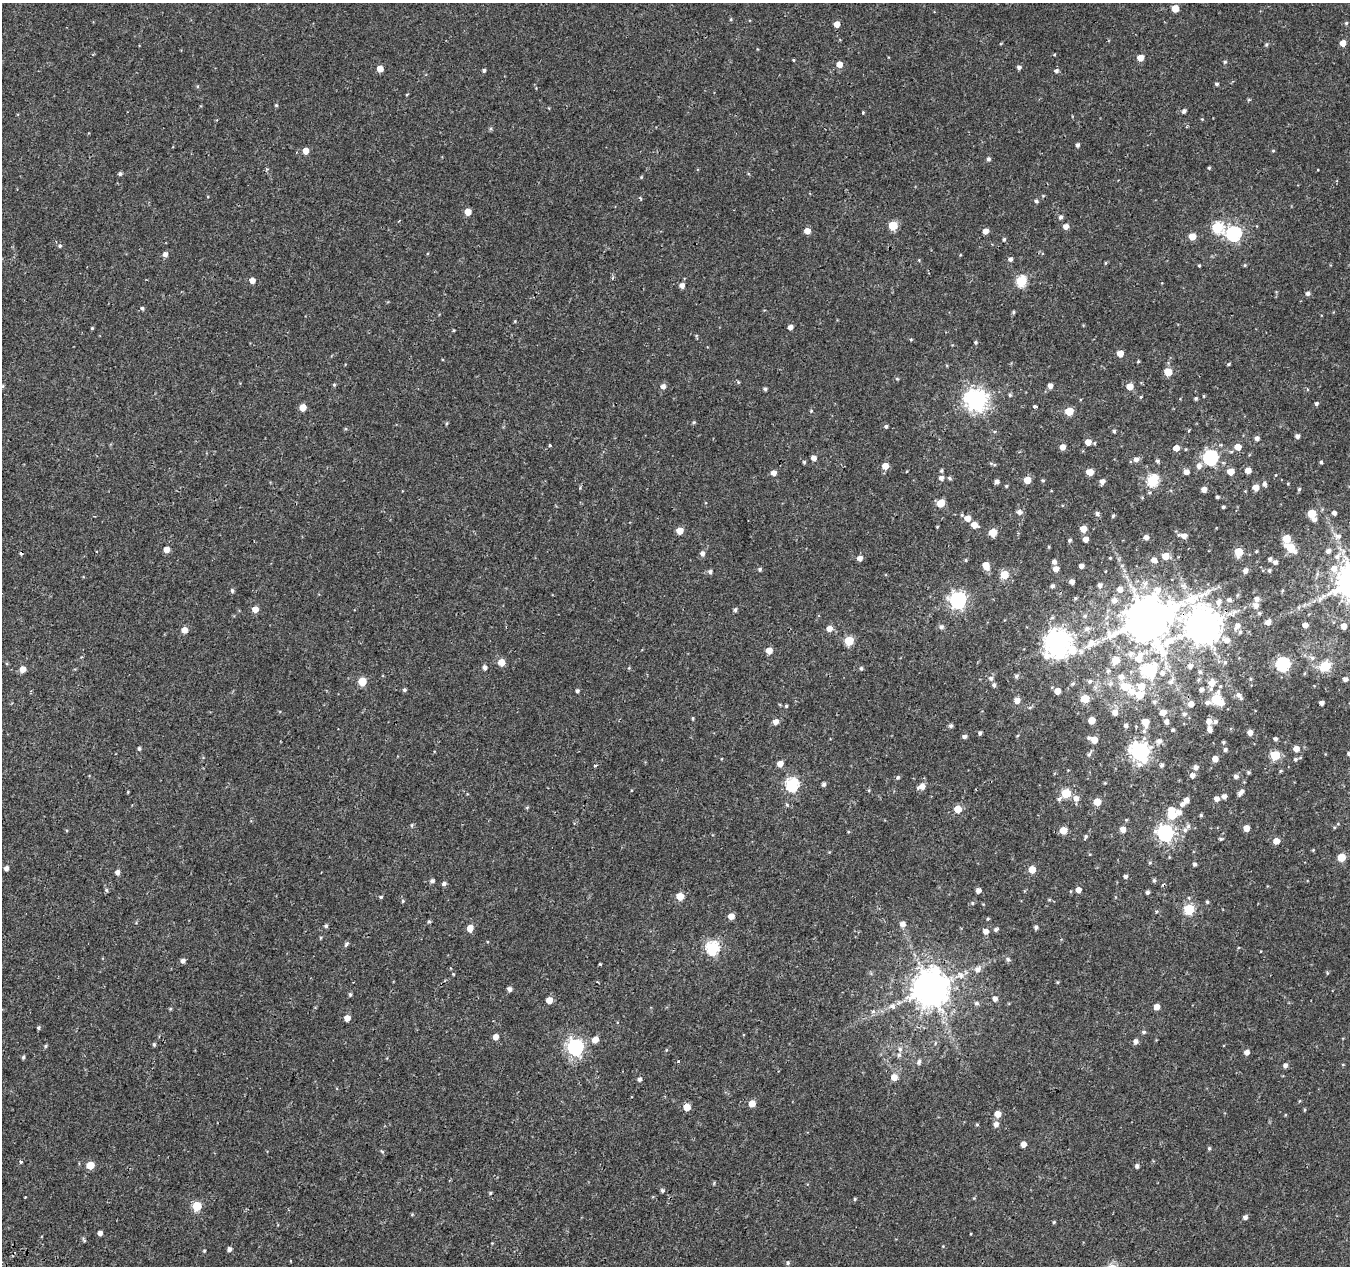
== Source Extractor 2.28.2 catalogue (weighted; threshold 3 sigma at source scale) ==
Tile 7 of 4 x 4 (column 3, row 2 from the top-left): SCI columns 2705-4052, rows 2809-4072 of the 5417 x 5589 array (HDU 1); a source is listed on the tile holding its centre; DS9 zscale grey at full resolution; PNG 1352 x 1268 px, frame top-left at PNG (2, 3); no overlay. Shown black and unused: <1% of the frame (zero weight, under 2 of 3 exposures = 2% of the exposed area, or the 3 px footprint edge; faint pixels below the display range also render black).
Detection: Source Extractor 2.28.2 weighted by HDU 2 'WHT'; one run over the whole footprint, this tile lists its part. Background 9.53e-04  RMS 0.0026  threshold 0.0118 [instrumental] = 3 sigma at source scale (4.5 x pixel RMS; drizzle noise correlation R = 1.50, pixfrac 1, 0.0396/0.0396 arcsec/px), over >= 5 px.
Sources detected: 411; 2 inside a brighter object's white glare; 2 cosmic-ray / hot-pixel residue — not listed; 3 inside a brighter listed object's ellipse — not listed separately; the other 404 listed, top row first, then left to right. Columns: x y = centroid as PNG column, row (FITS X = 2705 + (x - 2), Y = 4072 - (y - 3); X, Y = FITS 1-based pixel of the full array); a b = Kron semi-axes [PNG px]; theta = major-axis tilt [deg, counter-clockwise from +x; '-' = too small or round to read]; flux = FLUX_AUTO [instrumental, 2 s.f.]
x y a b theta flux
1175 8 5 5 - 4
731 19 4 3 - 0.27
1346 23 5 4 - 0.36
837 24 5 5 - 2.2
1343 43 5 5 - 2.5
1266 44 5 4 - 0.4
1140 58 6 5 - 2.2
793 60 4 3 - 0.22
1225 62 5 4 - 0.32
839 64 5 5 - 2.4
1019 67 4 4 - 0.76
380 69 5 5 - 2.5
484 70 4 4 - 0.51
1056 71 5 4 - 0.65
1217 84 4 4 - 0.44
407 94 4 3 - 0.22
276 105 5 4 - 0.3
1184 111 5 5 - 0.65
863 112 3 3 - 0.37
1202 119 4 4 - 0.21
1077 145 4 4 - 0.62
305 151 5 4 - 2.7
1273 151 5 3 - 0.23
988 159 5 5 - 0.58
1209 168 4 4 - 0.3
120 174 5 4 - 0.53
641 177 5 4 - 0.24
1036 201 5 4 - 0.54
468 212 5 5 - 2.7
1061 217 5 5 - 0.64
893 226 5 5 - 9.3
1066 227 5 5 - 1.7
1217 227 6 6 - 18
807 231 5 5 - 2.4
986 231 5 4 - 1.5
1234 234 6 6 - 53
1192 236 5 5 - 3.3
1004 239 5 4 - 0.39
60 246 5 4 - 0.43
165 254 5 5 - 1.2
1010 259 5 4 - 0.8
1105 263 5 3 - 0.23
1199 265 5 3 - 0.24
1245 265 5 3 - 0.25
612 278 5 4 - 0.35
252 280 5 5 - 1.9
1021 281 6 5 - 18
682 285 5 5 - 1.4
1308 294 5 5 - 0.75
142 308 5 4 - 0.43
1013 312 5 4 - 0.37
515 321 4 3 - 0.24
790 327 4 4 - 1.3
92 328 4 3 - 0.28
911 339 5 3 - 0.24
976 342 4 4 - 0.39
1120 353 5 5 - 3.1
1138 361 4 3 - 0.28
1228 364 4 3 - 0.29
1168 372 5 5 - 5.6
897 379 5 4 - 0.3
738 382 5 3 - 0.26
334 385 4 4 - 0.27
3 386 4 4 - 0.3
663 386 6 6 - 0.99
1050 386 5 5 - 1.2
1130 386 5 5 - 3.1
765 389 4 4 - 0.46
1010 395 5 4 - 0.4
1204 396 5 3 - 0.21
1141 397 4 4 - 0.25
1196 398 4 4 - 0.42
976 400 8 8 - 180
1316 404 4 4 - 0.48
1035 406 4 3 - 0.52
303 408 5 5 - 4.2
1069 411 5 5 - 6.7
694 422 5 4 - 0.31
447 423 5 3 - 0.27
886 426 4 4 - 0.48
1114 431 4 4 - 0.4
1297 436 4 4 - 0.82
1257 438 5 5 - 0.86
1088 442 5 5 - 2.5
550 445 3 3 - 0.9
1063 447 5 5 - 1.8
1238 447 5 5 - 3.2
1176 448 5 4 - 2.4
1210 457 6 6 - 52
813 458 5 4 - 1.5
1136 459 6 5 - 1.2
1157 461 5 5 - 0.49
804 462 4 4 - 0.33
1321 462 4 4 - 0.38
991 463 6 4 -20 0.33
885 466 5 5 - 2.8
1199 466 7 6 - 1.3
1248 470 5 4 - 2.1
941 471 5 4 - 0.38
1090 472 5 5 - 2.9
1186 472 5 5 - 1.3
1231 472 5 5 - 3.4
773 473 5 4 - 1.7
941 478 5 5 - 1.1
949 478 5 4 - 0.41
1027 480 5 5 - 3.9
1043 480 4 4 - 0.35
1153 480 6 6 - 24
1102 481 5 5 - 1.2
997 482 4 4 - 0.98
1264 484 6 5 - 0.82
1006 486 4 4 - 0.28
1256 487 5 5 - 2.8
1204 489 4 4 - 1.6
1299 489 4 4 - 0.35
1217 497 4 3 - 0.45
941 503 5 5 - 5.7
1223 507 3 3 - 0.4
1019 512 6 6 - 1
1097 513 5 5 - 0.69
1312 513 5 5 - 6.4
1334 513 4 4 - 0.84
1113 516 4 4 - 0.37
967 518 6 5 - 2.3
1314 520 5 4 - 0.82
974 525 6 5 - 2.4
1083 529 5 5 - 3.1
680 531 5 5 - 3.4
993 532 5 5 - 5.5
1183 536 8 5 -10 2
1338 536 10 7 -15 1.4
1146 537 4 4 - 1.2
1286 538 5 5 - 6
1085 539 4 4 - 1.7
1070 540 4 4 - 0.49
1049 547 5 3 - 0.26
1290 547 7 5 -36 7.7
166 550 4 4 - 2.6
1256 551 3 3 - 0.22
1328 551 6 5 - 0.84
1239 552 5 5 - 8.2
702 554 6 5 - 0.98
1165 556 6 5 - 3
1337 556 9 7 33 1.3
860 558 5 4 - 1.4
1110 558 3 3 - 0.27
1270 559 4 3 - 0.48
965 560 4 4 - 0.31
1154 560 5 5 - 1.5
1054 561 5 4 - 1
1275 562 4 4 - 0.78
986 566 7 5 -70 3.3
1081 566 4 4 - 1.1
1334 568 8 7 - 2.1
760 569 5 4 - 0.43
1056 569 5 5 - 1.8
1269 570 3 3 - 0.35
710 571 5 5 - 0.66
1245 571 4 4 - 1.2
1004 575 5 5 - 7.7
1072 582 4 4 - 1.1
1145 584 10 7 86 1.4
1100 585 5 5 - 0.89
1052 586 5 4 - 0.65
1120 589 6 6 - 1.7
232 590 6 4 -74 0.45
1282 591 5 3 - 0.23
1075 598 5 4 - 0.37
1257 599 5 5 - 0.95
958 600 7 7 - 77
1114 600 8 7 - 1.3
1229 600 6 5 - 0.65
1219 602 9 6 63 1.3
1256 605 6 6 - 1.3
255 609 5 5 - 2.8
735 609 5 4 - 0.53
1259 613 5 4 - 0.33
1085 616 6 5 - 0.52
1146 620 16 13 23 1300
1268 622 6 5 - 1.3
1305 625 4 4 - 1.5
1202 626 11 10 - 680
1237 626 9 6 55 1.3
1344 626 6 5 - 2
941 627 6 5 - 0.76
829 629 5 5 - 2.1
1087 629 8 6 32 1
184 630 5 5 - 2.1
1240 632 5 5 - 0.44
1227 640 8 6 -11 1.8
849 641 6 5 - 9.4
1058 643 9 9 - 270
1091 643 18 11 32 3.9
769 651 5 5 - 2.9
1139 658 13 9 69 3.9
1312 658 7 6 - 0.73
1116 660 6 6 - 5.4
501 662 6 5 - 2.9
1225 662 6 5 - 0.47
1283 664 6 6 - 40
1190 666 6 6 - 0.94
1325 666 6 5 - 13
485 667 5 5 - 0.99
629 668 4 4 - 0.26
861 668 5 4 - 0.42
23 669 5 5 - 2.6
1146 670 8 6 -62 20
1108 671 7 5 89 0.67
1200 672 5 5 - 0.52
1162 673 7 7 - 1.2
1305 673 5 3 - 0.26
1016 676 6 5 - 0.54
1121 677 8 8 - 1.7
991 678 6 6 - 0.76
1250 679 5 3 - 0.29
1345 679 4 4 - 1
362 681 5 5 - 8.5
1090 681 6 6 - 0.66
1171 681 9 6 50 1
1212 683 8 6 78 2.8
1073 684 6 4 34 0.42
1110 684 7 6 - 0.73
994 685 5 4 - 0.59
1141 686 6 6 - 4.2
1220 686 4 4 - 0.28
1125 687 8 6 2 5.6
404 690 5 5 - 0.42
1201 690 5 4 - 0.96
577 691 4 4 - 0.49
1057 691 5 4 - 2.2
1132 691 8 8 - 2.3
1139 695 5 5 - 6.3
1239 695 10 5 -53 1.2
1085 699 5 5 - 7.9
1216 699 6 5 - 16
1017 700 5 5 - 1.7
1154 702 6 5 - 0.56
1208 703 7 5 8 0.96
1221 703 6 5 - 1.7
1322 703 4 4 - 1
1191 704 5 5 - 2.2
786 706 3 3 - 0.32
1163 712 6 5 - 2.1
1115 713 6 6 - 1.8
1184 714 6 4 16 0.54
693 718 4 3 - 0.28
1092 720 5 5 - 3.7
1166 721 5 4 - 1.1
1209 721 5 5 - 1.8
776 722 5 5 - 1.7
1145 722 6 5 - 4.8
1215 722 6 5 - 0.71
1126 725 5 5 - 0.72
951 726 5 5 - 0.56
1210 729 7 4 -73 1.1
1173 730 4 3 - 0.38
1144 731 5 5 - 0.47
980 733 4 4 - 0.5
1250 733 5 5 - 1.4
965 736 5 4 - 0.76
1276 739 4 4 - 0.56
1094 740 5 5 - 3.7
1159 741 7 6 - 0.99
1223 742 4 4 - 0.33
139 748 5 4 - 0.45
1296 749 5 5 - 2
1225 750 5 4 - 0.54
1140 752 7 7 - 120
1089 754 6 5 - 0.47
1349 754 5 5 - 0.7
1275 755 5 5 - 12
1215 759 5 5 - 2.1
1295 759 6 6 - 0.54
780 764 5 4 - 2.3
1139 764 8 7 - 1.1
1161 765 5 4 - 0.59
595 766 4 3 - 0.33
1196 767 6 5 - 1.1
1248 772 4 4 - 0.38
1192 775 5 5 - 1.4
1236 776 5 5 - 0.88
898 777 5 5 - 0.38
1105 783 4 4 - 0.2
792 784 6 6 - 37
824 784 4 4 - 0.66
922 786 7 5 22 2.1
869 790 5 3 - 0.25
128 792 4 3 - 0.21
1241 792 8 4 45 1.1
1066 793 5 5 - 13
1224 796 5 5 - 1.2
1076 798 7 6 - 1.4
1059 799 8 5 44 0.61
1217 799 5 5 - 1.4
1186 800 5 4 - 1.7
1097 802 5 5 - 4.2
1182 804 6 5 - 0.94
527 807 6 3 19 0.25
958 809 5 5 - 5.5
1179 812 8 6 -29 1.4
1172 815 5 5 - 7
1201 815 4 4 - 0.38
412 825 5 3 - 0.3
1247 828 5 5 - 2.2
1123 829 5 5 - 1.7
1063 830 5 5 - 4.2
1185 830 6 5 - 0.72
1165 833 7 7 - 79
1086 836 5 4 - 0.47
1221 839 5 4 - 0.4
1276 841 5 5 - 2.4
1313 850 4 4 - 0.23
1341 857 5 5 - 6.3
1150 863 5 4 - 0.3
1195 864 4 4 - 0.58
6 868 4 4 - 0.88
1032 869 5 5 - 4.4
117 872 5 4 - 1.1
1126 876 4 4 - 0.72
1154 880 5 4 - 0.46
432 881 5 4 - 0.67
444 883 5 5 - 0.67
106 890 5 4 - 0.39
978 890 4 4 - 1.4
1078 890 5 5 - 1.7
1148 892 4 4 - 0.56
680 896 5 5 - 4.4
381 897 5 3 - 0.32
403 901 4 4 - 0.32
1207 902 5 4 - 0.36
972 903 5 4 - 0.31
1189 909 5 5 - 18
731 916 5 5 - 2.2
988 919 4 4 - 0.28
429 921 5 4 - 0.38
903 924 6 5 - 1.3
326 926 5 4 - 0.49
1036 927 5 4 - 0.64
470 928 6 5 - 2.6
996 929 5 4 - 0.61
986 931 5 5 - 1.6
320 938 5 3 - 0.25
346 944 7 5 61 0.52
712 948 6 6 - 35
1008 959 6 5 - 0.66
183 961 5 4 - 1
600 964 3 3 - 0.27
978 969 8 7 - 1.3
1327 973 5 3 - 0.25
453 974 4 3 - 0.2
961 975 10 7 -51 1.2
1057 982 5 3 - 0.22
930 988 10 10 - 750
509 989 5 4 - 0.96
350 994 5 4 - 0.38
995 999 5 5 - 1.1
549 1000 5 5 - 2.9
976 1003 6 5 - 0.56
893 1006 9 6 -41 0.88
1156 1007 5 5 - 1.9
873 1011 6 5 - 0.51
347 1018 5 4 - 2.4
38 1028 4 4 - 0.46
1144 1032 5 4 - 0.47
496 1037 4 4 - 2
595 1040 5 5 - 2.5
1136 1041 5 5 - 1
154 1044 5 4 - 0.39
45 1046 5 4 - 0.35
575 1047 7 6 - 72
900 1049 7 5 -88 0.72
666 1050 5 3 - 0.23
1247 1052 5 5 - 1.4
23 1057 5 4 - 0.44
678 1061 3 3 - 0.64
919 1062 6 5 - 0.71
1285 1065 6 5 - 0.82
894 1077 6 5 - 2.6
639 1079 5 4 - 0.71
1299 1101 5 3 - 0.21
752 1104 5 5 - 3.3
687 1107 5 5 - 3.8
1304 1110 5 3 - 0.25
998 1114 5 5 - 2.8
996 1124 6 5 - 1.3
977 1125 5 3 - 0.25
1023 1144 5 4 - 1.8
1209 1148 5 4 - 0.36
382 1151 6 4 -4 0.3
21 1162 3 3 - 1.3
90 1165 5 5 - 6.1
1137 1166 5 4 - 0.65
662 1190 5 5 - 0.5
490 1193 4 4 - 0.32
855 1199 5 4 - 0.3
197 1206 5 5 - 11
1245 1217 5 5 - 0.85
1054 1222 4 4 - 0.29
100 1233 4 4 - 1.2
84 1240 7 4 -56 0.38
229 1249 4 4 - 0.95
204 1251 4 3 - 0.25
290 1261 3 2 - 0.24
788 1263 6 5 - 0.46
Overlapping masked pixels (flux is a lower limit): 2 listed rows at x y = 1146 620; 1202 626
Isophote crosses this tile's border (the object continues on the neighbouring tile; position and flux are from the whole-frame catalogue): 1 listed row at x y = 1349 754